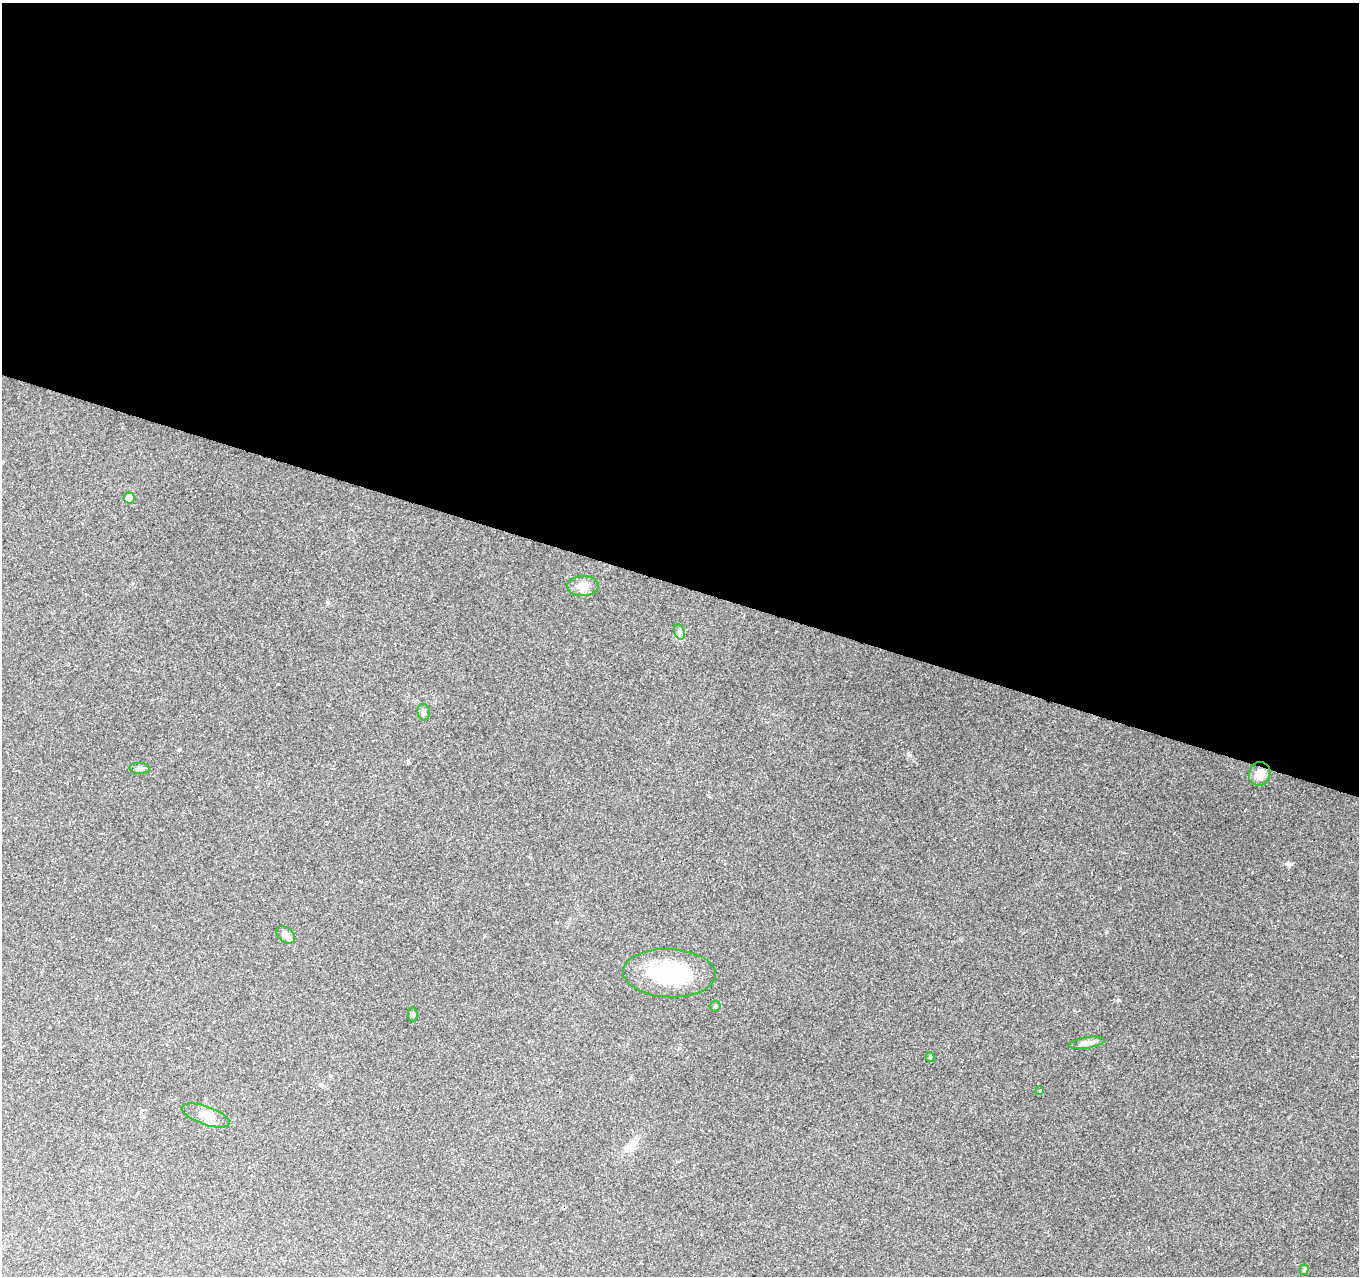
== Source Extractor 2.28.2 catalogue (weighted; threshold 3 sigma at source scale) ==
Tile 3 of 4 x 4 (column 3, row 1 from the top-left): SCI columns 2716-4072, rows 4035-5308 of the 5436 x 5585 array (HDU 1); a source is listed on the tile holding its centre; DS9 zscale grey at full resolution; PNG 1361 x 1278 px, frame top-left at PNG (2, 3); each listed source drawn as its Kron ellipse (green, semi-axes under 4 px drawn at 4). Shown black and unused: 46% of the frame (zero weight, under 2 of 3 exposures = <1% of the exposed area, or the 3 px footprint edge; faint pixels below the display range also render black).
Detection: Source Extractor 2.28.2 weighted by HDU 2 'WHT'; one run over the whole footprint, this tile lists its part. Background 0.198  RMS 0.0088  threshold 0.0398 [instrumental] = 3 sigma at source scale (4.5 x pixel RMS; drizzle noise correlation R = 1.50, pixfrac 1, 0.0396/0.0396 arcsec/px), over >= 5 px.
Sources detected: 15; all 15 listed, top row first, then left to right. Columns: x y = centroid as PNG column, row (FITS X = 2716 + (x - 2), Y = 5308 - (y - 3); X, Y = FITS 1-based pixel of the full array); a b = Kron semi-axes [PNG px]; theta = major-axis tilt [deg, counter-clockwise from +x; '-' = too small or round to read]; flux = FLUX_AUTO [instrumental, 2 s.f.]
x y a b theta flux
129 498 5 5 - 18
583 586 16 10 2 8.5
679 632 8 5 -71 2.2
423 712 8 6 -81 2.5
140 768 10 5 -2 2.6
1259 774 12 11 - 9.7
286 935 10 7 -41 5.3
669 973 46 24 -2 68
715 1006 6 5 - 1.3
413 1015 7 4 -85 1.5
1087 1043 18 5 9 4.7
930 1057 5 4 - 1.6
1040 1091 3 3 - 0.76
206 1116 25 9 -19 9.4
1304 1270 5 4 - 1.3
Unlisted compact peaks at least as high as the median listed source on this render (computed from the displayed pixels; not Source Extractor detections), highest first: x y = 1290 864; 909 755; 1119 1000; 327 602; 679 1048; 408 762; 180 749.